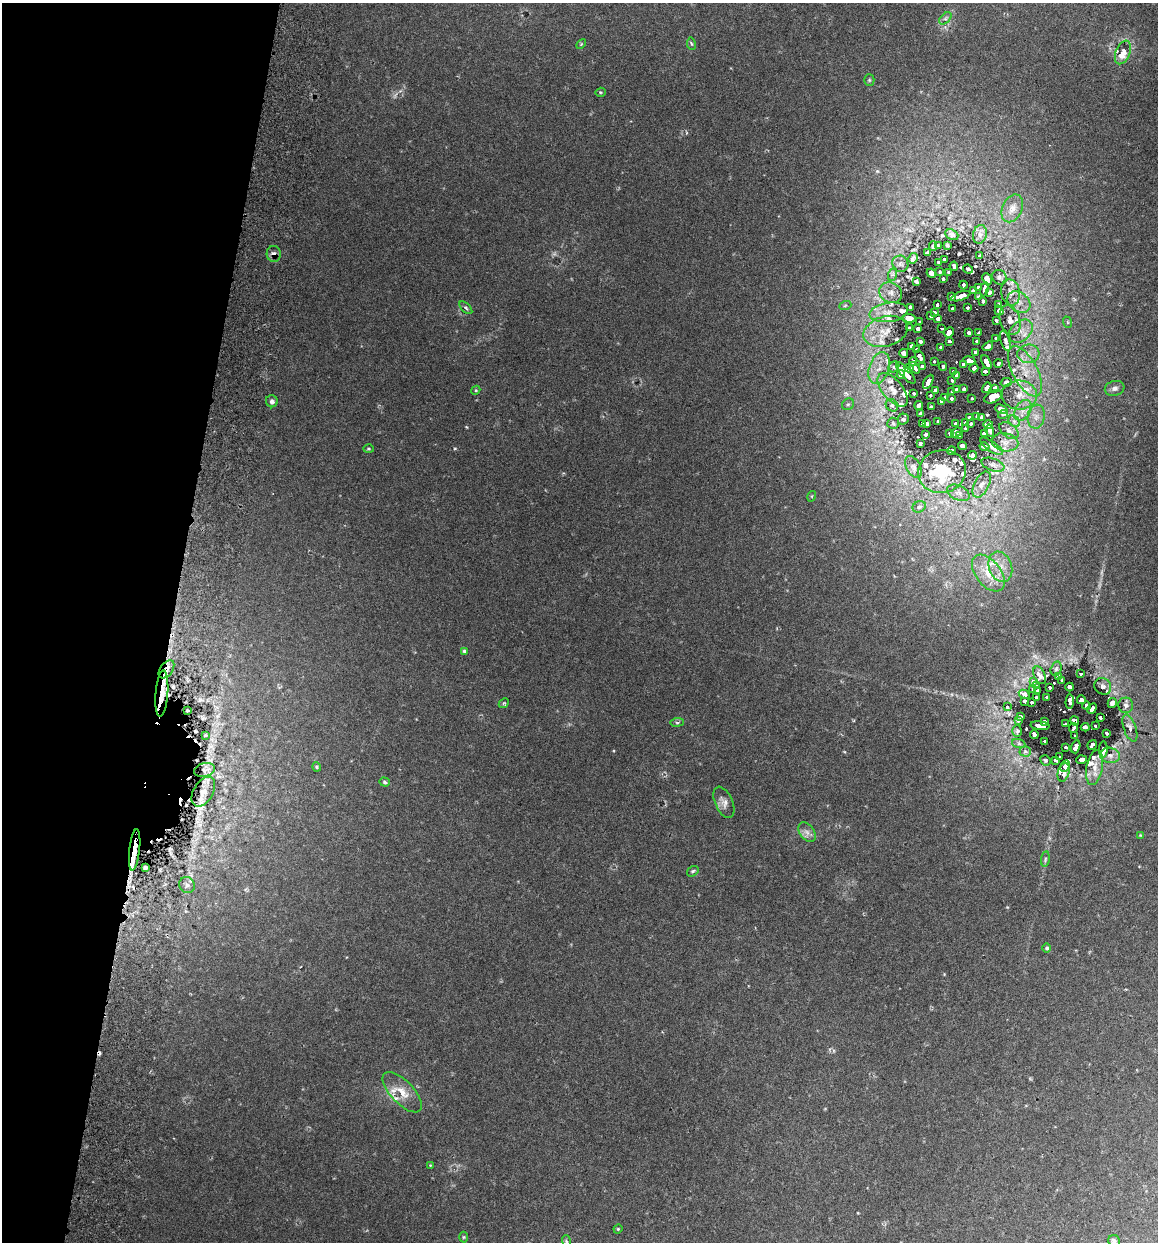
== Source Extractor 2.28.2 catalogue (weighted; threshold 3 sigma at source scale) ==
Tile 9 of 4 x 4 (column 1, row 3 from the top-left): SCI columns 177-1332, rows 1255-2494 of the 5096 x 4990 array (HDU 1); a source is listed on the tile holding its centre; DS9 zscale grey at full resolution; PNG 1160 x 1244 px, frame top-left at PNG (2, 3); each listed source drawn as its Kron ellipse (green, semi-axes under 4 px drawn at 4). Shown black and unused: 15% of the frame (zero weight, under 3 of 6 exposures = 3% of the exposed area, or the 3 px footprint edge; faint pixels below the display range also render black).
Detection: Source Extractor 2.28.2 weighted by HDU 2 'WHT'; one run over the whole footprint, this tile lists its part. Background 0.0297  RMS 0.0032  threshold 0.0131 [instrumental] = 3 sigma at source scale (4.09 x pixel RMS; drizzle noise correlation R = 1.36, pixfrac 0.8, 0.05/0.05 arcsec/px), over >= 5 px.
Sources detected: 285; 4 cosmic-ray / hot-pixel residue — neither listed nor drawn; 35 inside a brighter listed object's ellipse — not listed separately; the other 246 listed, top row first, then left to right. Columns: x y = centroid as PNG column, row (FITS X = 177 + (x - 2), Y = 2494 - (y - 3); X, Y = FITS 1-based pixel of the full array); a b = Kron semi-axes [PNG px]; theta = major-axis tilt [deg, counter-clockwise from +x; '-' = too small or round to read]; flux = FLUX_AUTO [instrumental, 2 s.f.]
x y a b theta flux
945 18 7 4 44 0.68
581 44 6 3 46 0.33
691 44 6 3 -80 0.39
1123 52 12 7 67 5
869 80 5 5 - 0.4
600 92 5 4 - 0.38
1012 208 15 10 65 3.1
980 234 9 7 76 1.4
952 235 7 5 -25 0.64
947 245 3 2 - 0.29
933 246 5 4 - 0.34
938 246 3 2 - 0.32
927 253 4 3 - 0.45
274 254 8 7 - 1.2
980 256 3 2 - 0.31
913 258 5 3 - 0.61
944 259 3 2 - 0.26
939 262 3 2 - 0.33
900 264 8 8 - 0.92
954 266 4 3 - 0.59
968 269 5 3 - 0.33
940 272 3 2 - 0.24
949 272 3 2 - 0.31
931 273 5 3 - 0.75
893 274 7 4 72 0.64
999 277 8 7 - 0.74
943 279 3 2 - 0.33
987 279 6 4 -66 1
916 282 4 3 - 0.48
963 285 4 2 - 0.44
979 288 4 3 - 0.51
984 289 7 3 81 0.83
973 291 3 3 - 0.43
989 292 4 3 - 0.5
1011 292 13 9 -78 2.3
891 293 12 10 -28 2.3
952 296 3 3 - 0.49
961 296 10 4 19 2
978 297 3 3 - 0.44
983 301 3 3 - 0.43
1019 302 13 9 -38 2.8
999 304 3 3 - 0.4
937 305 3 3 - 0.48
845 306 6 4 20 0.45
466 308 8 4 -45 0.61
911 308 4 4 - 0.59
952 308 3 3 - 0.52
967 308 3 3 - 0.42
999 310 5 4 - 0.59
889 312 19 9 7 3.3
934 313 4 3 - 0.99
931 316 3 3 - 0.53
909 318 7 4 -4 1.5
938 318 4 4 - 1.4
996 320 3 2 - 0.36
1010 320 15 10 -72 2.5
920 322 3 3 - 0.47
1067 322 6 3 -70 0.34
909 328 3 2 - 0.43
918 329 4 3 - 0.76
942 329 3 2 - 0.44
885 331 22 15 16 6.3
1021 331 13 9 42 3.4
949 332 5 4 - 4.4
969 333 4 3 - 1.3
979 333 4 3 - 0.74
996 339 3 3 - 0.47
921 341 4 3 - 0.78
949 341 3 3 - 1.4
976 341 3 2 - 0.4
1005 341 10 4 -73 0.83
912 346 4 3 - 0.59
988 346 5 3 - 1.2
941 347 3 3 - 1.1
917 350 3 3 - 0.66
975 352 4 3 - 0.97
904 353 4 4 - 0.8
1028 354 11 9 6 2.7
920 357 7 3 -59 1.3
969 360 6 4 -11 4.3
934 361 3 3 - 0.87
913 362 4 3 - 0.67
986 362 7 4 -64 2.3
964 364 4 3 - 2.5
998 364 4 3 - 0.59
922 366 4 3 - 0.62
943 366 4 3 - 2
894 367 6 5 - 0.6
879 368 17 10 71 4
909 368 4 4 - 0.75
915 368 7 3 -50 1.2
974 368 4 3 - 1.4
953 371 3 3 - 0.8
985 371 4 3 - 0.76
1025 371 28 12 -62 8.3
906 373 13 5 -49 2.7
901 375 4 4 - 0.69
957 375 4 4 - 3.5
952 380 4 3 - 1.5
928 382 8 4 60 2.8
1006 382 5 4 - 0.64
987 388 5 3 - 1.2
995 388 4 3 - 0.68
1115 388 10 7 12 1.1
956 389 4 3 - 1.1
964 389 4 3 - 1.2
476 390 5 3 - 0.28
893 390 20 10 -50 3.5
935 390 4 3 - 1.4
952 392 3 3 - 0.98
914 393 3 2 - 0.33
930 395 3 2 - 0.42
1019 395 18 14 -3 5.1
993 397 9 5 29 2.8
945 398 4 3 - 1.2
951 398 3 3 - 0.76
972 398 2 2 - 0.35
272 401 6 6 - 0.92
941 401 4 3 - 0.81
848 404 6 5 - 0.64
892 405 7 5 -46 0.64
919 406 4 3 - 0.76
931 407 3 3 - 0.59
1001 409 6 4 -22 0.72
1023 410 11 7 59 2.3
920 414 4 3 - 0.69
1003 414 5 3 - 0.25
977 416 3 2 - 0.39
982 417 3 3 - 0.53
1036 417 12 8 81 2.3
969 418 4 4 - 1
903 419 6 5 - 0.47
938 421 3 3 - 0.4
1014 421 6 5 - 0.74
966 422 3 3 - 0.59
893 423 6 5 - 0.44
923 423 4 3 - 0.45
956 423 3 3 - 0.37
971 423 3 2 - 0.41
927 424 4 3 - 0.54
988 425 5 3 - 0.74
965 428 2 2 - 0.28
990 430 6 4 -77 0.58
1009 431 11 6 -38 1.3
956 432 6 4 38 0.88
950 433 3 3 - 0.3
984 433 4 3 - 0.71
925 434 3 2 - 0.34
959 436 4 4 - 0.56
1005 442 13 9 -11 2.3
920 444 3 2 - 0.29
962 446 4 4 - 0.74
991 446 13 5 -36 1.1
985 447 5 2 - 0.55
368 449 5 4 - 0.37
951 451 4 4 - 0.65
972 455 4 4 - 0.61
993 465 12 6 -19 1.3
913 467 12 7 -61 1.2
942 471 24 21 15 12
982 484 14 7 63 1.9
958 493 12 7 -25 1.4
812 496 5 3 - 0.29
919 507 7 5 26 0.69
1000 567 15 11 -70 4.1
988 573 21 12 -52 6.8
464 651 4 4 - 0.6
166 669 10 6 54 1.6
1056 669 7 5 74 0.62
1081 674 3 3 - 0.74
1040 675 9 5 -65 1.1
1058 676 3 3 - 0.39
1062 681 3 2 - 0.43
1033 682 3 3 - 0.41
1037 686 3 2 - 0.4
1103 686 9 8 - 1
1070 687 4 3 - 1.1
1050 688 3 3 - 0.69
1033 689 3 2 - 0.29
1038 690 3 3 - 0.49
162 693 23 6 86 3.8
1024 694 6 4 -28 0.63
1047 697 4 3 - 0.79
1036 698 4 3 - 0.8
1081 700 4 4 - 5.8
1025 701 4 3 - 0.51
1070 701 7 3 86 3.9
1032 702 3 3 - 0.45
504 703 6 4 43 0.41
1112 703 5 4 - 0.71
1126 705 7 7 - 0.93
1087 706 4 4 - 3.9
1007 707 3 2 - 0.38
1092 709 5 3 - 2.9
187 711 3 2 - 0.29
1020 717 3 3 - 0.44
1100 717 3 3 - 0.7
1018 720 4 3 - 0.33
1075 721 5 4 - 4.6
677 722 7 3 7 0.45
1045 722 4 4 - 1.6
1066 724 3 2 - 0.32
1040 726 9 3 -6 2.4
1095 726 3 3 - 1
1085 727 4 3 - 4.4
1074 728 5 3 - 1.7
1130 728 14 6 -71 1.6
1017 731 6 5 - 0.45
1107 733 4 3 - 1
205 735 3 2 - 0.31
1034 735 5 3 - 1.3
1075 736 3 3 - 0.79
1045 741 3 2 - 0.45
1019 744 7 4 -19 0.55
1092 745 5 3 - 0.87
1066 747 3 3 - 0.96
1076 747 7 4 72 2.5
1103 749 8 3 88 1.1
1025 751 5 5 - 0.57
1110 755 10 7 -10 1.5
1060 757 3 2 - 0.31
1045 760 5 5 - 0.44
1056 760 4 3 - 0.55
1082 760 5 4 - 1.7
1065 766 6 4 62 2
317 767 4 4 - 0.35
1095 767 18 8 79 2.8
205 770 10 6 15 1.3
1064 772 9 5 73 1.4
385 782 5 4 - 0.46
203 792 16 10 60 2.5
724 802 17 9 -66 1.7
807 832 11 7 -54 1.4
1140 835 3 3 - 0.24
135 850 21 5 84 3.4
1045 859 8 3 82 0.47
145 868 3 3 - 0.52
693 871 6 4 34 0.64
187 885 8 7 - 1.3
1047 948 4 4 - 0.76
402 1092 25 11 -46 5
430 1165 4 3 - 0.24
618 1229 4 4 - 0.29
463 1237 5 3 - 0.34
566 1241 6 4 -71 0.46
1114 1241 6 5 - 0.78
Overlapping masked pixels (flux is a lower limit): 7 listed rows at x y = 274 254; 166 669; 162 693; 187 711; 1075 721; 205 770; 135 850
Isophote crosses this tile's border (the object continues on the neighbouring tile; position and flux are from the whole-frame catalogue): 1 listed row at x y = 1114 1241
Unlisted compact peaks at least as high as the median listed source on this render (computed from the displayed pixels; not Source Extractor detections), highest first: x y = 975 266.